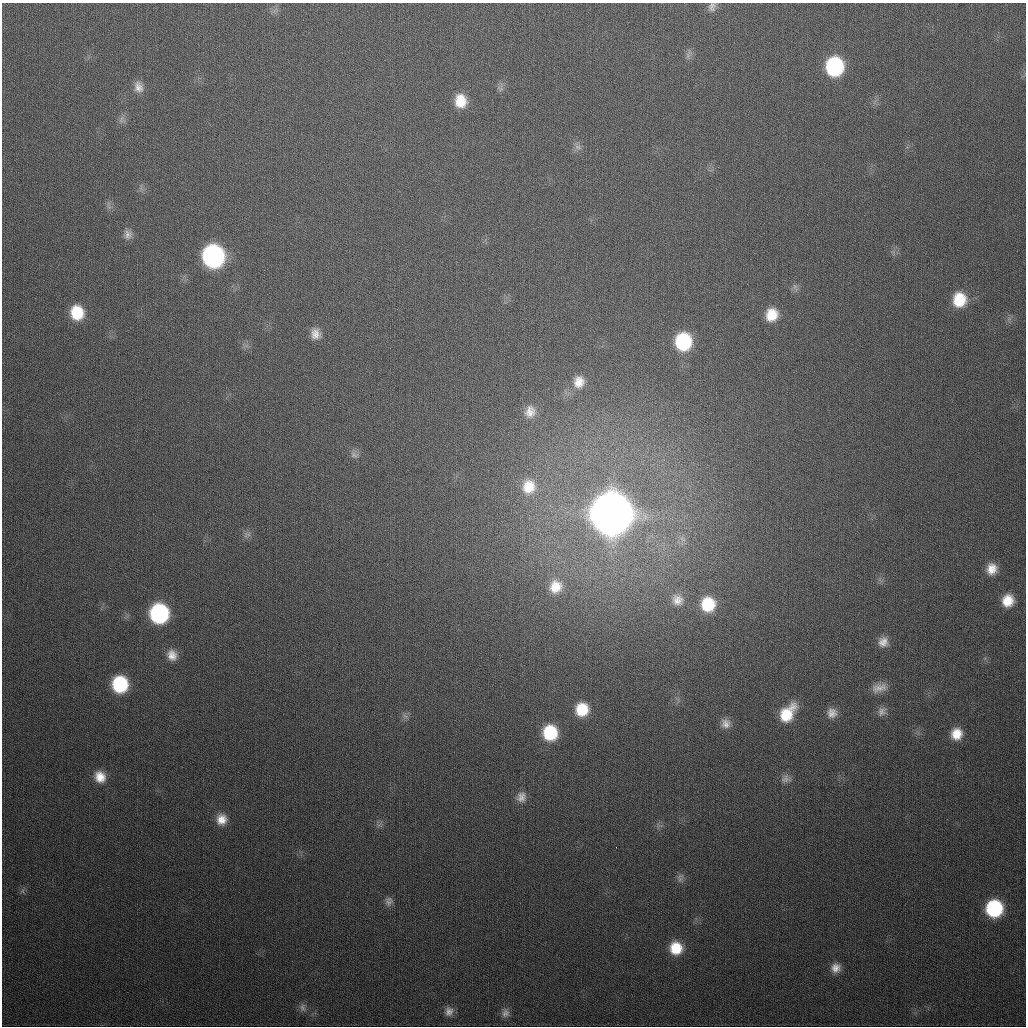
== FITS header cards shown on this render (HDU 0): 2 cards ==
NAXIS1  =                 1024
NAXIS2  =                 1024

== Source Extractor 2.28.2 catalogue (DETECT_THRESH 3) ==
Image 1024 x 1024 px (HDU 0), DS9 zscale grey, 1 PNG px = 1 image px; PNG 1028 x 1028 px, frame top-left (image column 1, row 1024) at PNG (2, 3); no overlay
Background 344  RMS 13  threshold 40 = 3 sigma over >= 5 px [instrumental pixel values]
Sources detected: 54; all 54 listed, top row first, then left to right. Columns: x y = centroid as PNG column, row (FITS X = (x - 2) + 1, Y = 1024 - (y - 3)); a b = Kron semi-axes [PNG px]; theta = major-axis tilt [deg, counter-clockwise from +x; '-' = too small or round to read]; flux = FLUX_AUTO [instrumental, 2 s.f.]
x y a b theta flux
712 7 12 10 68 5.2e+03
688 55 13 6 73 3.9e+03
834 66 15 13 81 1.1e+05
138 87 14 11 -74 7.9e+03
500 89 10 5 -17 2.6e+03
460 101 15 13 -84 1.9e+04
121 119 12 6 80 3.6e+03
578 147 11 6 -15 3.7e+03
128 234 12 10 -69 5.9e+03
213 256 15 14 - 2.7e+05
959 300 16 14 83 3.1e+04
77 313 15 13 -77 3.2e+04
772 315 14 13 - 1.9e+04
316 334 12 10 -74 8.5e+03
683 342 15 13 87 7.3e+04
579 382 17 15 82 1.4e+04
530 412 17 14 78 1.2e+04
354 455 12 8 -11 4.0e+03
529 487 19 17 74 2.2e+04
611 514 17 16 - 6.1e+06
247 534 12 7 21 4.1e+03
682 539 10 7 -41 5.0e+03
992 569 13 11 83 1.2e+04
555 587 17 16 - 1.8e+04
677 600 16 15 - 1.2e+04
1008 600 13 12 - 1.8e+04
708 604 15 14 - 3.8e+04
159 613 14 13 - 1.5e+05
883 642 13 13 - 8.9e+03
172 655 13 11 -71 9.7e+03
120 684 13 12 - 7.0e+04
879 688 21 12 13 1.1e+04
582 709 14 13 - 2.8e+04
882 711 14 12 46 6.6e+03
787 713 22 13 52 3.1e+04
832 713 13 13 - 8.9e+03
405 716 9 6 -30 3.3e+03
726 723 13 12 - 7.5e+03
550 733 14 13 - 4.7e+04
956 734 12 11 - 1.5e+04
100 777 15 13 -59 1.5e+04
785 779 13 11 15 5.9e+03
521 797 14 12 74 7.8e+03
221 819 13 12 - 1.2e+04
616 847 2 2 - 1.6e+03
680 878 13 8 74 4.2e+03
23 891 7 4 -90 2.0e+03
389 901 12 10 72 4.7e+03
994 908 13 12 - 8.9e+04
676 948 13 13 - 2.5e+04
836 968 12 12 - 8.8e+03
303 1007 12 8 -86 4.2e+03
449 1011 11 9 80 6.0e+03
505 1013 11 10 - 4.8e+03
At the frame edge (FLAGS 8, measured only in part): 1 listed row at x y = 712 7